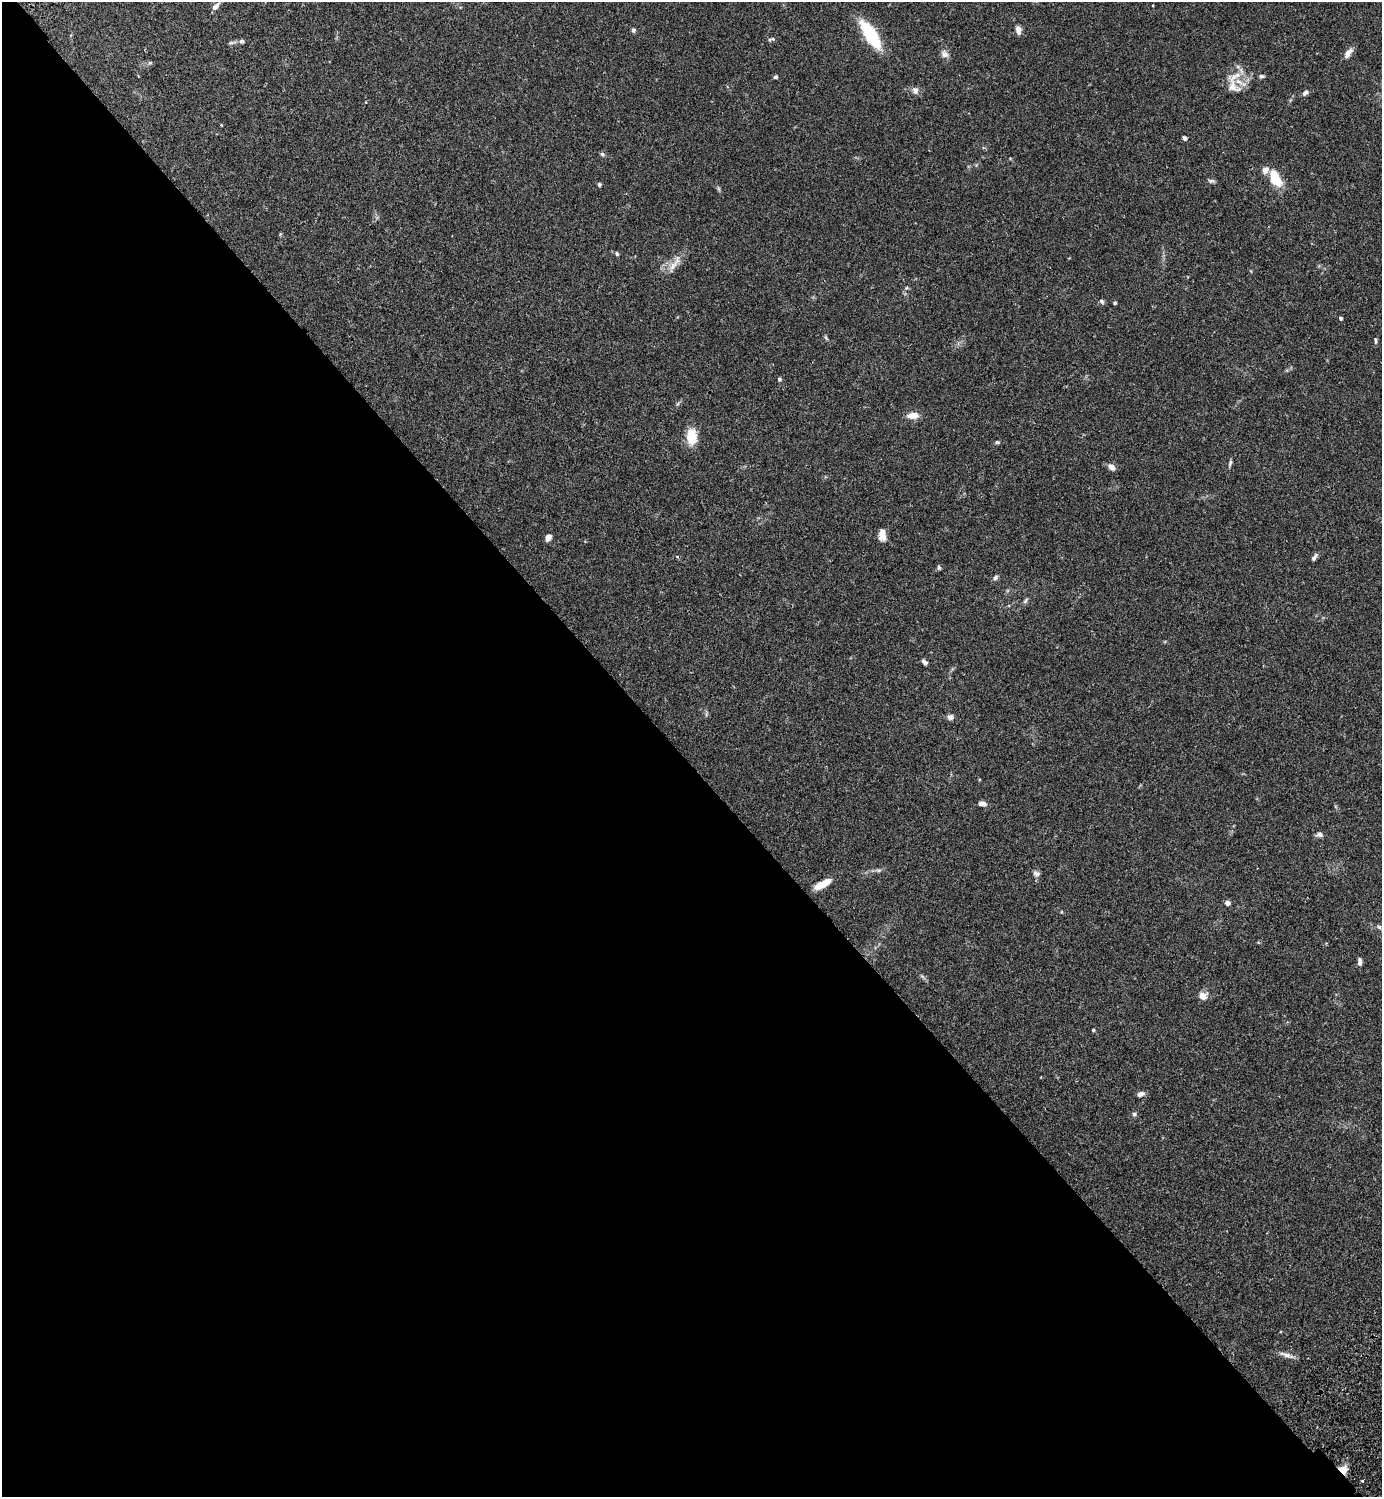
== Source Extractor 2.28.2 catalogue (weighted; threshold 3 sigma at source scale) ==
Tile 9 of 4 x 4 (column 1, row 3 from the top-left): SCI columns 345-1724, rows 1539-3033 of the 6070 x 6069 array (HDU 1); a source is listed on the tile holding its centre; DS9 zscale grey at full resolution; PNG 1384 x 1499 px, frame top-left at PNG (2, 2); no overlay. Shown black and unused: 49% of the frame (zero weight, under 2 of 3 exposures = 3% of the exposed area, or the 3 px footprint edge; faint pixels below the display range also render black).
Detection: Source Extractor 2.28.2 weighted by HDU 2 'WHT'; one run over the whole footprint, this tile lists its part. Background 0.091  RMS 0.0057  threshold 0.0255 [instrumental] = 3 sigma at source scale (4.5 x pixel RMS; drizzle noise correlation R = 1.50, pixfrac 1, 0.05/0.05 arcsec/px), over >= 5 px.
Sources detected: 61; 1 cosmic-ray / hot-pixel residue — not listed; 2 inside a brighter listed object's ellipse — not listed separately; the other 58 listed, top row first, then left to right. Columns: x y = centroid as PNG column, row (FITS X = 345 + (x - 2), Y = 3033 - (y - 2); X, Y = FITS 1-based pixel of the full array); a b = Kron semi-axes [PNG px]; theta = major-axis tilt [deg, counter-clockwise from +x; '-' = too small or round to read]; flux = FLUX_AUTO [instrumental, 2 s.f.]
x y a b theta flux
216 6 12 6 47 2.6
633 30 5 5 - 1.3
1018 30 10 6 -79 3.6
870 35 26 10 -57 38
772 39 9 4 10 1.2
232 42 13 3 8 1.2
1348 53 14 6 52 3.5
944 54 12 9 -50 2.6
150 63 6 4 -18 0.77
1262 76 7 5 7 1
775 77 5 4 - 0.83
1232 87 38 19 -78 12
915 90 10 8 -71 2.3
1306 92 10 5 41 1.7
1185 138 5 4 - 1.2
602 154 7 5 -32 0.99
1275 178 19 10 -62 15
1211 181 10 5 -4 1.2
599 184 5 4 - 0.93
719 189 6 4 -71 0.8
617 254 6 5 - 0.91
673 266 20 9 56 5.5
906 288 6 4 47 0.75
1101 301 8 5 -41 1.2
1115 303 4 4 - 0.76
1341 318 4 4 - 0.91
826 338 8 4 -55 0.82
1375 340 8 4 -80 0.98
779 379 5 5 - 0.86
913 415 14 8 2 4.9
691 437 12 8 -88 18
997 442 6 4 -13 0.8
1230 463 9 4 77 1.1
1111 467 9 6 -45 3.1
882 535 11 7 -87 5.1
548 538 6 5 - 3.8
1314 557 10 5 55 1.6
939 568 7 5 -77 0.92
995 577 7 5 46 1.3
1025 601 9 4 54 1.1
924 662 8 5 -43 1.5
950 717 8 6 -7 2.1
982 804 8 5 -11 3.2
1319 834 9 6 8 1.8
879 870 8 4 -7 1.3
1036 874 10 7 -37 1.9
822 884 18 6 28 9.6
1227 903 5 5 - 2.2
1061 912 5 3 - 0.42
1379 927 7 5 -44 1.2
1360 962 8 4 -90 2.1
1203 996 10 9 - 3.8
1093 1030 4 3 - 0.73
1140 1094 9 6 16 2.3
1134 1114 6 5 - 1.1
1287 1355 23 5 -18 3
1343 1469 10 9 - 5
1362 1481 3 3 - 0.68
Overlapping masked pixels (flux is a lower limit): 1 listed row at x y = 1343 1469